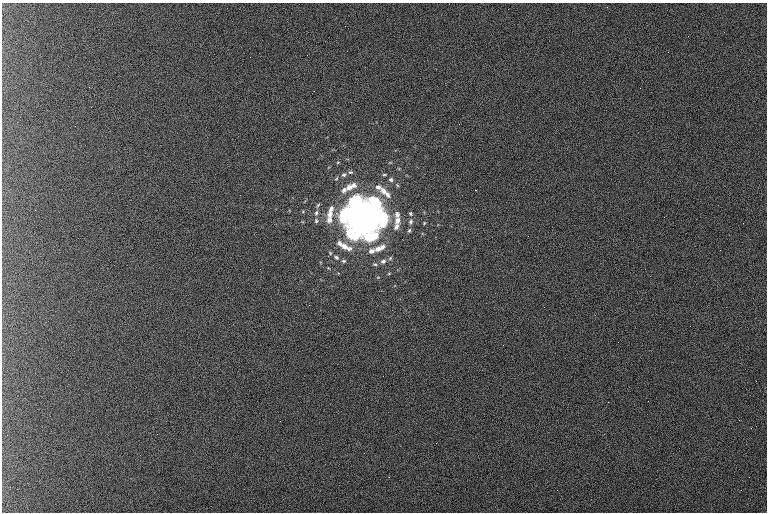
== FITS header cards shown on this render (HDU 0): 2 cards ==
NAXIS1  =                 1530 /fastest changing axis
NAXIS2  =                 1020 /next to fastest changing axis

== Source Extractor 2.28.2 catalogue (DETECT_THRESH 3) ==
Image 1530 x 1020 px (HDU 0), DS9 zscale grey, zoomed out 1/2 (1 PNG px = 2 x 2 image px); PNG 769 x 514 px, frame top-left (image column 2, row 1019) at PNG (2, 3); no overlay
Background 927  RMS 6.8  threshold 20.5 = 3 sigma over >= 5 px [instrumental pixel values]
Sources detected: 85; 21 cannot appear on this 1/2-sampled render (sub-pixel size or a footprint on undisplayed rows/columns) and are not listed; the other 64 listed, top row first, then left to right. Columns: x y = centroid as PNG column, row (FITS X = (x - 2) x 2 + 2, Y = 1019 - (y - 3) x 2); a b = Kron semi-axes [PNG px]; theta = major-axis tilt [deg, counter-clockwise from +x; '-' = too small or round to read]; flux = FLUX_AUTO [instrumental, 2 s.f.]
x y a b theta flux
333 150 5 3 - 1.1e+03
396 150 3 2 - 7.5e+02
347 159 5 2 - 1.1e+03
338 162 5 3 - 1.5e+03
390 162 5 3 - 1.3e+03
328 167 4 2 - 7.8e+02
399 169 5 3 - 1.7e+03
350 172 6 4 -9 2.3e+03
344 175 6 4 29 3.4e+03
384 175 5 3 - 1.8e+03
336 179 4 3 - 1.5e+03
391 180 5 4 - 3.1e+03
354 185 7 5 -2 6.6e+03
397 185 6 4 -56 2.5e+03
349 187 7 6 - 8.9e+03
378 187 7 5 -15 6.0e+03
344 190 9 5 45 6.0e+03
476 190 2 1 - 9.1e+02
383 191 8 6 -38 9.8e+03
388 195 8 5 -64 6.3e+03
305 201 5 3 - 1.2e+03
318 205 5 4 - 2.2e+03
331 209 7 5 58 6.8e+03
289 210 3 3 - 9.1e+02
303 212 5 4 - 1.6e+03
360 212 6 5 - 5.0e+05
424 212 4 3 - 1.2e+03
316 213 6 5 - 3.6e+03
411 213 5 4 - 2.3e+03
330 214 8 6 73 9.4e+03
397 215 7 5 -88 6.9e+03
357 217 7 5 -81 5.9e+05
363 218 17 11 80 4.1e+06
370 218 9 5 85 7.7e+05
330 220 7 6 - 8.2e+03
397 220 8 6 68 8.9e+03
316 221 6 4 -77 2.9e+03
303 222 5 3 - 1.1e+03
411 222 7 5 84 4.1e+03
424 223 5 4 - 1.7e+03
363 224 27 12 -3 1.4e+06
396 227 8 5 63 7.4e+03
409 230 6 4 64 2.6e+03
422 234 4 3 - 1.3e+03
340 243 7 5 -63 5.7e+03
344 246 8 6 -32 9.4e+03
382 247 8 6 54 7.0e+03
349 248 7 5 -6 6.4e+03
378 249 9 6 25 1.0e+04
371 251 8 6 6 6.8e+03
330 253 4 4 - 1.8e+03
336 257 6 5 - 3.4e+03
390 258 6 4 52 2.3e+03
343 261 6 4 -6 2.5e+03
383 261 6 5 - 4.2e+03
320 262 4 2 - 9.9e+02
375 264 6 5 - 2.8e+03
328 268 5 4 - 1.8e+03
338 273 4 3 - 1.2e+03
389 274 5 3 - 1.7e+03
378 277 5 3 - 1.4e+03
321 280 4 3 - 1.1e+03
332 286 3 2 - 6.9e+02
394 286 4 3 - 1.2e+03
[21 sub-pixel or undisplayed-footprint detections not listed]